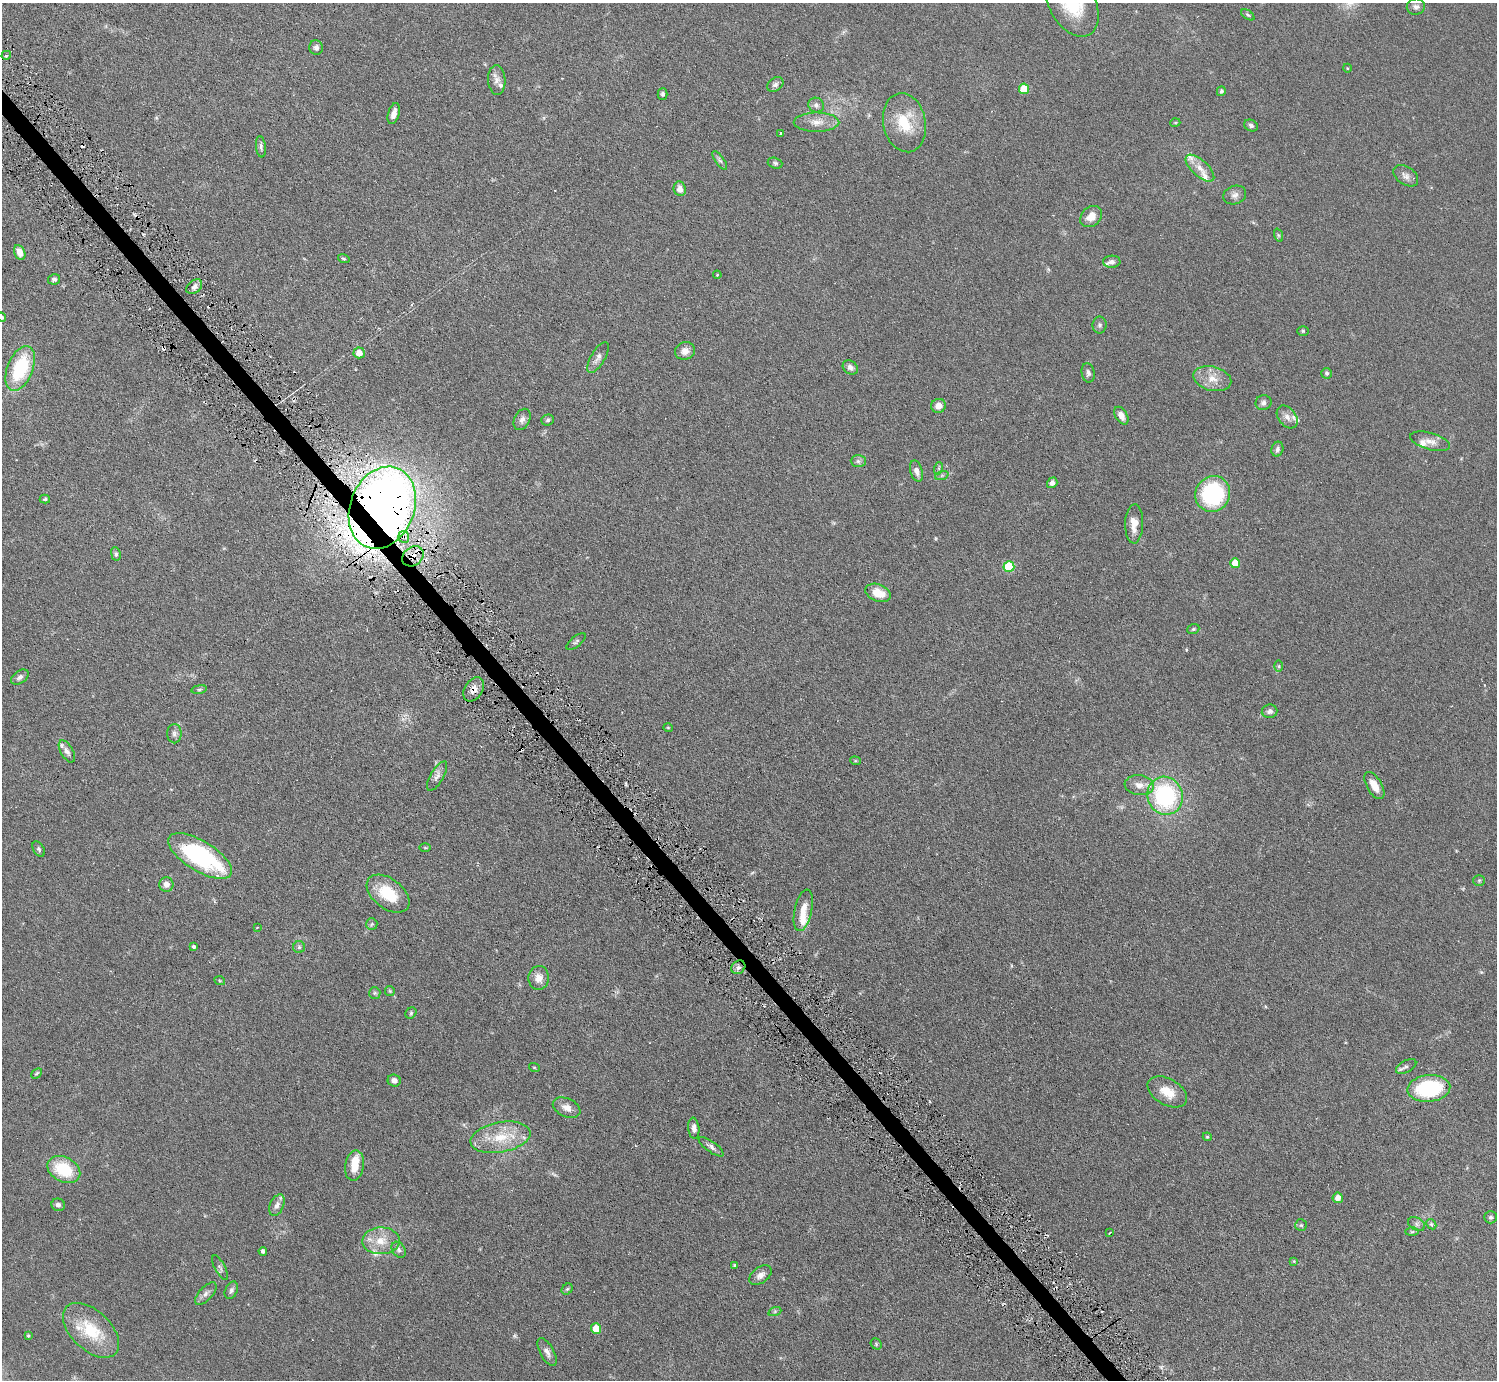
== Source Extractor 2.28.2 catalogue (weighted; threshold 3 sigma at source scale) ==
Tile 11 of 4 x 4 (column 3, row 3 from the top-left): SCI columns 2989-4483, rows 1677-3054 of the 5977 x 5967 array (HDU 1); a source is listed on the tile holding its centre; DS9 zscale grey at full resolution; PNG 1499 x 1382 px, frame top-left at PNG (2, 3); each listed source drawn as its Kron ellipse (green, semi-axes under 4 px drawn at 4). Shown black and unused: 1% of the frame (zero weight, under 3 of 6 exposures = <1% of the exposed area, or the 3 px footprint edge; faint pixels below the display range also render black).
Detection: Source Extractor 2.28.2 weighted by HDU 2 'WHT'; one run over the whole footprint, this tile lists its part. Background 0.0941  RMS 0.0047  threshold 0.0192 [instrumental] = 3 sigma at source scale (4.09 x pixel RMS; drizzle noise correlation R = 1.36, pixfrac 0.8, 0.05/0.05 arcsec/px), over >= 5 px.
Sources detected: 154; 1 too faint to see at this stretch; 1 inside a brighter object's white glare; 5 cosmic-ray / hot-pixel residue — neither listed nor drawn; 10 inside a brighter listed object's ellipse — not listed separately; the other 137 listed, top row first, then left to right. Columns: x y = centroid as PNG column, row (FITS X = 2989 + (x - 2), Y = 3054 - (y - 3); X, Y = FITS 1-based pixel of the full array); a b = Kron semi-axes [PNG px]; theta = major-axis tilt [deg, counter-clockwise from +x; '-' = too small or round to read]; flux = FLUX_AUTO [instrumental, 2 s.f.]
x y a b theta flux
1072 3 37 23 -62 24
1416 7 9 8 - 1.4
1248 15 7 4 -35 0.63
316 48 7 7 - 1.5
6 55 5 4 - 0.74
1347 68 4 3 - 0.32
497 80 15 8 -87 2.6
775 84 9 6 34 1.4
1024 89 5 5 - 11
1221 91 5 4 - 0.89
663 94 5 5 - 0.83
816 105 8 7 - 1.3
394 114 11 5 74 2.6
816 122 23 9 0 4.6
904 123 30 21 -78 15
1175 123 5 3 - 0.35
1251 125 7 5 -27 1.1
781 133 3 3 - 0.59
261 147 10 5 -84 1
720 160 11 4 -53 0.94
775 163 7 5 -19 0.76
1200 168 18 8 -42 4.1
1406 176 14 8 -33 2.2
680 189 7 6 - 2.4
1235 195 12 9 19 2
1091 216 12 9 43 4.1
1278 235 7 4 -71 0.66
20 252 8 5 -67 3.1
344 259 6 4 -19 0.54
1112 262 9 6 2 1.4
717 275 4 3 - 0.38
54 279 6 5 - 1.1
194 287 9 6 40 1.6
2 317 5 4 - 0.92
1100 325 8 7 - 1.1
1303 331 6 5 - 0.62
685 351 10 9 - 2.8
359 353 5 5 - 3.5
598 357 17 7 60 2.2
850 367 8 6 -37 1.5
20 368 24 12 68 25
1088 373 9 6 -80 1.4
1327 373 5 5 - 0.69
1212 379 19 12 -14 5.5
1263 403 8 7 - 1.4
938 406 7 7 - 2.9
1121 416 9 6 -60 2.8
1287 417 13 8 -51 2.7
522 419 11 7 62 1.8
548 420 6 5 - 0.76
1430 441 20 8 -16 3.5
1277 449 7 6 - 1.1
858 461 7 6 - 1.1
939 468 6 4 71 0.5
916 471 11 6 -74 2.2
942 475 7 4 19 0.65
1052 483 5 5 - 1.5
1213 494 18 17 - 40
45 499 5 4 - 0.54
382 508 42 32 68 490
1134 524 19 9 88 4.4
404 537 6 5 - 1.7
116 554 7 5 -81 0.84
413 556 11 9 37 4.9
1235 563 5 5 - 5.7
1009 567 5 5 - 17
878 593 13 8 -22 6.1
1193 629 6 4 21 0.6
576 641 12 5 40 0.9
1279 666 6 4 -89 0.6
20 677 10 6 34 1.4
199 689 8 4 9 0.62
474 689 13 9 58 3.1
1269 711 8 6 6 1.3
668 728 4 4 - 0.4
174 734 9 7 90 1.4
67 751 12 6 -60 2
855 761 5 4 - 0.56
437 776 16 6 60 2.1
1139 785 14 10 -7 3.7
1374 786 15 7 -59 4.8
1165 796 19 17 -72 46
425 848 6 4 -1 0.44
39 849 8 5 -60 0.83
200 856 36 15 -32 53
1479 880 6 5 - 0.58
166 884 7 7 - 2.4
388 894 24 15 -38 14
803 910 21 8 78 5.5
372 924 6 5 - 0.75
257 928 3 2 - 0.43
194 947 4 3 - 0.63
299 947 6 6 - 0.84
738 967 7 6 - 1.3
539 978 12 10 86 3.4
220 981 5 3 - 0.38
390 991 5 5 - 0.5
375 993 6 5 - 0.7
411 1013 6 5 - 0.66
1406 1066 11 6 28 1.2
534 1067 5 3 - 0.32
37 1073 6 3 44 0.5
394 1080 6 6 - 1.7
1429 1088 21 13 6 33
1167 1092 21 13 -30 7.3
567 1108 14 9 -25 3.2
694 1128 10 5 -84 1.9
500 1137 30 15 11 13
1207 1137 4 4 - 0.46
711 1147 15 5 -36 1.5
355 1165 15 9 79 6.1
64 1170 17 12 -28 16
1338 1198 5 5 - 2.8
58 1205 7 6 - 1.3
277 1205 11 6 66 2
1491 1217 6 6 - 0.82
1417 1224 9 6 -28 1.2
1431 1224 6 4 -44 0.69
1301 1225 6 6 - 0.7
1412 1232 7 4 0 0.67
1109 1233 3 2 - 0.57
381 1241 19 13 1 7.2
399 1250 9 6 -57 1.3
263 1251 4 4 - 1.1
1294 1261 4 3 - 0.4
735 1265 3 3 - 0.67
220 1268 14 5 -62 1.2
760 1275 12 8 37 2.2
567 1289 6 5 - 0.66
231 1290 9 6 65 1.1
206 1294 14 6 47 1.8
775 1311 6 4 19 0.72
596 1329 5 5 - 7.3
91 1330 34 19 -44 17
28 1336 3 3 - 0.56
876 1344 6 5 - 0.49
547 1352 15 7 -61 2.1
Overlapping masked pixels (flux is a lower limit): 4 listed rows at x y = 382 508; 404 537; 413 556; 474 689
Isophote crosses this tile's border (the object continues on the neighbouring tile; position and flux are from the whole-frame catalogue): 2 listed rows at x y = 1072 3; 2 317